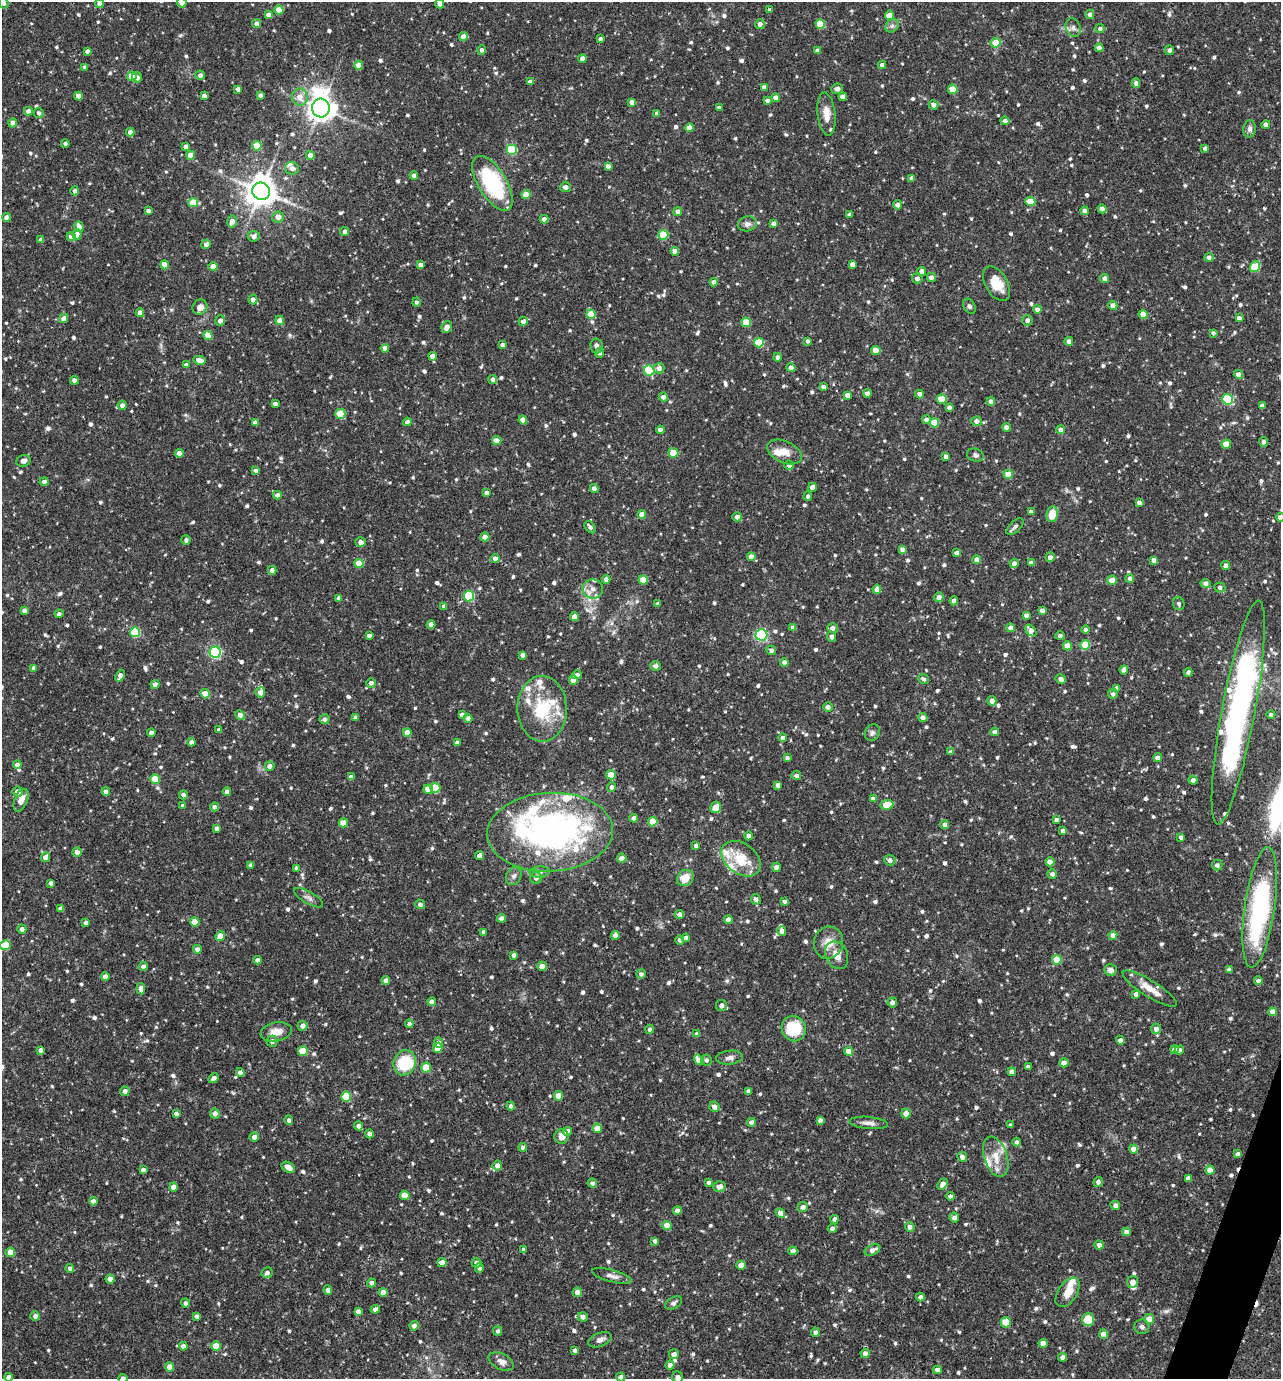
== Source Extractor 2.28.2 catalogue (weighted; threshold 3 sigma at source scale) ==
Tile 6 of 4 x 4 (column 2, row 2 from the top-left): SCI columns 1549-2827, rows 2755-4131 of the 5524 x 5509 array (HDU 1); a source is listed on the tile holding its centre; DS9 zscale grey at full resolution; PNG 1283 x 1381 px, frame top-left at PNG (2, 2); each listed source drawn as its Kron ellipse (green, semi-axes under 4 px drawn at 4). Shown black and unused: <1% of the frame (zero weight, under 2 of 3 exposures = <1% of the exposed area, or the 3 px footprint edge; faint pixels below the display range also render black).
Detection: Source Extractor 2.28.2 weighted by HDU 2 'WHT'; one run over the whole footprint, this tile lists its part. Background 0.0916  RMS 0.0055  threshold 0.0249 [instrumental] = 3 sigma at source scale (4.5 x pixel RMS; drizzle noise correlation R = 1.50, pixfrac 1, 0.05/0.05 arcsec/px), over >= 5 px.
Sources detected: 973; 2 inside a brighter object's white glare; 2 cosmic-ray / hot-pixel residue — neither listed nor drawn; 29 inside a brighter listed object's ellipse — not listed separately; of the other 940, all 500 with FLUX_AUTO >= 1.45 (the completeness limit of this list) listed and drawn (440 fainter detections not listed), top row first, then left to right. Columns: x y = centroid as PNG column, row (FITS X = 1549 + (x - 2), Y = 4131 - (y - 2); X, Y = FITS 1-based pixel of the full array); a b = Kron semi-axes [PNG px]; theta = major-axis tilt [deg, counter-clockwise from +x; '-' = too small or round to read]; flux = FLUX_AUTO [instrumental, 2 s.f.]
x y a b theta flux
182 2 5 4 - 3.4
4 3 5 4 - 1.5
99 4 4 4 - 2.7
440 4 4 4 - 2.8
279 10 4 4 - 6.3
770 10 4 4 - 1.9
1090 14 5 4 - 1.8
268 15 4 4 - 2.9
889 15 4 4 - 9.3
257 24 4 4 - 2.7
760 24 5 5 - 2.6
820 24 5 4 - 14
892 26 7 6 - 1.6
1073 28 9 7 -68 2
1100 29 4 4 - 1.6
463 37 4 4 - 3.9
600 39 4 3 - 1.6
995 43 5 4 - 13
1099 48 4 4 - 3.4
482 50 4 4 - 1.6
1169 50 5 4 - 2
87 51 4 3 - 1.8
817 51 4 4 - 2.4
582 59 4 4 - 3.2
359 65 4 4 - 6.1
882 65 4 4 - 2.2
85 67 4 4 - 2
200 75 4 4 - 2
132 76 5 4 - 8.1
137 77 5 5 - 2.3
530 82 4 4 - 2.3
1136 83 4 4 - 2.4
764 87 4 4 - 2.7
238 89 4 4 - 2.2
837 89 6 5 - 1.8
953 89 5 4 - 14
260 95 4 4 - 1.7
78 96 4 4 - 5.4
204 96 4 4 - 2.7
300 97 8 8 - 5.1
843 97 4 4 - 3.6
776 98 4 4 - 3.1
767 101 4 4 - 2.3
632 102 4 4 - 2.4
934 105 5 4 - 2.4
321 108 9 9 - 650
719 108 4 3 - 1.6
28 111 4 4 - 3.2
39 113 5 4 - 1.6
657 113 4 4 - 2.2
826 114 21 9 -84 6.5
1005 121 4 4 - 2.2
13 123 4 4 - 2.5
1266 125 4 4 - 2.6
689 128 4 4 - 4.1
1249 129 9 6 82 2.1
130 132 4 4 - 2.4
65 144 4 4 - 1.5
185 146 4 4 - 2.4
257 146 5 4 - 14
1205 148 3 3 - 1.5
512 150 5 5 - 34
191 155 4 4 - 5.3
310 155 4 4 - 4
608 166 4 4 - 2.6
292 168 7 6 - 2.8
414 176 4 4 - 2.9
912 178 4 4 - 2.5
492 183 31 14 -59 55
565 187 5 5 - 2
75 191 4 4 - 2.2
261 191 9 8 - 950
526 195 4 4 - 10
1030 201 5 4 - 13
193 203 4 4 - 14
898 205 5 4 - 2.2
1102 209 5 4 - 2.8
148 211 4 4 - 2.3
1085 211 4 4 - 2.5
678 212 4 4 - 2.8
850 214 4 4 - 1.6
7 217 4 4 - 3.7
278 217 6 5 - 3.5
544 219 4 4 - 2.5
232 221 6 5 - 3.9
773 223 4 4 - 2.3
747 224 9 7 11 2.3
79 227 5 4 - 3.2
345 232 4 4 - 3.2
77 234 5 4 - 3.6
663 235 5 5 - 20
254 236 6 5 - 2.6
71 237 4 4 - 4.1
41 240 4 4 - 2.3
206 244 5 4 - 2.7
675 251 4 4 - 4.3
1209 257 5 4 - 1.8
852 264 4 4 - 2.9
165 265 4 4 - 7.1
420 265 4 4 - 2.6
213 266 4 4 - 5.1
1255 267 5 5 - 23
922 271 4 4 - 2.6
931 277 4 4 - 2.9
917 278 5 5 - 2.2
1105 278 4 4 - 2.8
714 282 4 4 - 2.5
997 284 19 11 -59 11
253 299 5 4 - 2.6
416 302 4 4 - 1.5
1113 305 4 4 - 3.2
969 306 8 5 -57 1.5
200 307 8 7 - 3.4
1037 309 4 4 - 2.6
140 313 4 4 - 3.6
591 314 4 4 - 11
1143 314 4 4 - 6.6
1239 318 4 4 - 2
63 319 4 4 - 3
280 320 4 4 - 4.5
1027 320 5 5 - 2.2
220 321 5 5 - 2.2
523 321 4 4 - 2.5
746 322 5 4 - 12
447 327 6 5 - 3.5
1213 333 4 4 - 1.5
208 335 5 4 - 7.7
808 341 3 3 - 1.5
1069 341 4 4 - 2.7
759 342 5 5 - 22
503 345 4 4 - 2.5
597 346 7 6 - 2.3
385 348 4 4 - 4.1
876 351 4 4 - 6.3
600 353 5 4 - 1.7
433 356 4 4 - 3.5
777 357 4 4 - 1.7
200 360 6 4 -13 4.1
186 365 4 4 - 2.7
659 368 5 5 - 2.7
791 368 4 4 - 2.7
649 370 5 5 - 35
1238 374 4 4 - 3
493 379 4 4 - 2
74 380 4 4 - 2.5
823 387 4 4 - 2.4
867 393 4 4 - 2.9
919 394 4 4 - 2.2
847 395 4 4 - 3.5
663 397 4 4 - 2.6
942 399 5 4 - 12
1228 399 5 5 - 33
991 401 4 4 - 2.6
275 404 4 4 - 2.3
122 405 5 4 - 2.5
1262 406 4 4 - 2.5
949 407 4 4 - 2
340 414 5 5 - 16
523 420 4 4 - 4.4
926 420 4 4 - 2.8
977 421 5 5 - 2.7
255 422 4 4 - 2.2
407 422 4 4 - 2.5
935 423 5 4 - 13
1006 427 4 4 - 3.2
660 430 4 4 - 2.6
1061 430 5 4 - 2.4
497 441 4 4 - 4.2
1263 442 5 4 - 2
1226 444 4 4 - 8.9
784 452 18 11 -24 6.8
179 453 4 4 - 2.8
673 453 5 5 - 9.9
975 455 8 6 -18 1.7
946 457 4 4 - 2.7
24 461 7 5 20 2.3
789 465 5 4 - 2.7
256 471 4 4 - 2.9
1008 474 4 4 - 8.5
44 482 5 4 - 2
812 487 4 4 - 3.5
594 489 4 4 - 3
487 493 4 4 - 2.1
277 495 4 4 - 2.5
808 496 4 4 - 1.6
1139 503 4 4 - 3.1
1031 512 4 4 - 2.6
642 514 4 4 - 4.9
1052 514 8 5 80 9.1
737 517 4 4 - 2.4
1280 517 4 4 - 4.4
590 527 7 4 -50 1.9
1015 527 11 5 45 1.6
485 537 4 4 - 3.6
186 540 5 4 - 1.6
361 542 5 5 - 2.8
902 549 4 4 - 2.9
957 553 4 4 - 2.7
751 557 4 4 - 4
1050 557 5 4 - 2.5
495 559 4 4 - 2.9
977 560 4 4 - 4.8
1154 560 4 4 - 2.7
359 563 4 4 - 11
1014 563 4 4 - 2.2
1031 563 4 4 - 2.5
1226 565 4 4 - 2.6
272 570 4 4 - 3
606 579 4 4 - 3.1
1130 579 4 4 - 2.2
643 580 4 4 - 9.5
1112 580 4 4 - 8.8
1206 583 5 4 - 2.4
1220 587 5 5 - 1.8
593 589 10 9 - 4.1
877 589 4 4 - 3.3
469 596 5 5 - 38
939 597 5 4 - 2.9
339 598 4 4 - 2.6
954 601 4 4 - 2.4
658 604 4 4 - 1.9
1179 604 7 5 -68 1.6
444 606 4 4 - 2.3
24 610 4 4 - 2.7
1042 611 4 4 - 2.4
59 614 4 4 - 1.5
1026 615 4 4 - 2.3
574 617 4 4 - 5.4
431 624 4 4 - 3.4
793 627 4 4 - 2.3
832 628 5 5 - 3.4
1011 628 4 4 - 3.4
1085 630 4 4 - 1.5
1031 631 7 4 -51 3.1
135 632 5 5 - 34
761 635 6 5 - 77
369 636 4 3 - 2.1
1060 636 4 4 - 1.9
831 637 5 4 - 2.4
1085 645 5 5 - 17
1067 646 4 4 - 6.9
771 650 5 4 - 1.9
215 652 5 5 - 80
523 655 4 4 - 2.5
784 662 4 4 - 2.6
656 666 5 5 - 1.8
34 668 4 4 - 2.4
1124 670 4 4 - 3.9
1188 672 4 4 - 1.5
577 675 5 4 - 2.3
120 676 6 4 67 2.7
923 679 6 5 - 1.8
1061 679 5 4 - 2.3
573 680 4 4 - 3.8
371 683 5 5 - 1.9
155 684 4 4 - 2.7
1117 688 4 4 - 2.7
260 692 5 5 - 2.6
205 694 5 4 - 9
1113 694 5 4 - 1.6
992 701 5 4 - 3.5
828 707 5 4 - 2
542 709 33 24 -89 30
1238 713 114 16 80 210
240 715 5 4 - 3.3
462 715 4 4 - 2.6
1271 715 4 4 - 1.6
923 717 4 4 - 2.7
355 718 4 4 - 1.5
468 718 4 4 - 2.5
324 719 5 5 - 1.8
219 730 4 4 - 2.5
407 732 4 4 - 4.9
995 732 4 4 - 2.4
151 733 4 4 - 2.6
872 733 8 7 - 1.6
783 738 4 4 - 2.5
191 742 4 4 - 2.5
457 743 4 4 - 2.2
951 752 4 4 - 2
787 758 4 4 - 1.5
1158 758 4 4 - 3.2
17 765 4 4 - 2.7
269 766 5 5 - 2.5
611 775 5 4 - 10
796 776 5 4 - 2.4
351 777 4 4 - 2.5
155 779 5 4 - 16
1193 780 4 4 - 2.5
778 785 4 4 - 2.6
612 787 5 4 - 1.6
435 788 5 5 - 17
428 789 5 4 - 6
18 792 5 5 - 3.4
106 792 4 4 - 3
227 792 4 4 - 3.2
183 795 4 4 - 1.9
873 799 4 4 - 2.8
21 800 12 6 69 5
887 805 6 4 6 13
183 806 4 3 - 1.6
214 807 4 4 - 2.1
716 807 6 5 - 6.9
634 818 4 4 - 2.7
1056 820 4 4 - 1.5
653 822 5 4 - 12
343 823 5 4 - 6.7
945 825 4 4 - 2.9
217 829 4 3 - 1.9
1063 831 4 4 - 2.4
550 832 63 39 3 180
748 836 4 4 - 2
1181 837 4 4 - 1.7
696 846 4 4 - 2.2
77 852 5 4 - 2.5
480 855 4 4 - 4.4
45 857 5 4 - 3.4
622 858 5 4 - 2.9
741 859 22 15 -37 16
890 860 5 5 - 2.5
1050 862 4 4 - 4.3
251 865 4 4 - 1.5
1217 865 5 5 - 1.8
776 867 5 4 - 3
297 868 4 4 - 2.4
540 872 10 5 4 1.9
1052 874 4 4 - 2.3
514 876 9 7 62 2.1
536 878 6 6 - 1.6
685 878 9 7 39 8.3
51 883 4 4 - 2
308 898 16 6 -30 2.3
756 899 5 4 - 2.1
784 901 4 3 - 1.7
420 904 5 4 - 1.9
1260 907 61 15 82 92
60 908 4 4 - 2.5
679 914 4 4 - 2.8
502 918 4 4 - 2.9
728 920 4 4 - 4.3
195 922 4 4 - 6.9
86 923 4 4 - 2.3
22 929 4 4 - 2.5
782 931 5 4 - 3.1
484 932 4 4 - 2.2
615 935 4 4 - 2.9
1113 935 4 4 - 2.9
220 936 5 4 - 8
686 938 4 4 - 2.3
680 940 5 4 - 2.2
828 943 16 14 73 7.6
5 945 5 5 - 16
197 949 4 4 - 2.7
514 955 4 3 - 1.7
837 955 14 11 -65 6.5
258 960 4 4 - 2.6
1057 960 5 5 - 14
143 966 4 4 - 2.2
542 966 5 4 - 3
1111 970 6 6 - 3
1229 970 4 4 - 1.8
641 974 4 4 - 1.7
105 977 4 4 - 4.2
386 981 4 4 - 3
1258 981 4 4 - 2.4
141 989 6 4 -83 3.4
1150 989 31 8 -32 8.9
1136 994 4 4 - 2
432 1002 4 4 - 3.9
892 1002 5 4 - 2.3
721 1005 5 5 - 2.4
1272 1012 4 4 - 3.8
409 1024 4 4 - 1.5
303 1026 5 5 - 2.5
794 1028 13 12 - 25
650 1029 4 4 - 1.5
1156 1029 5 5 - 2.6
276 1032 16 9 11 5.7
697 1034 4 4 - 2.7
1120 1040 4 4 - 2.5
272 1041 5 5 - 2.1
439 1042 5 5 - 2
438 1048 5 4 - 9.2
1175 1049 4 4 - 2.9
40 1050 4 4 - 2.2
1179 1050 5 4 - 3
303 1051 5 5 - 15
849 1051 4 4 - 6.2
730 1058 13 7 6 2.7
699 1060 5 4 - 6.8
706 1060 5 5 - 1.6
405 1063 13 11 70 23
1064 1063 4 4 - 4
426 1067 5 5 - 12
1028 1067 4 4 - 1.7
240 1072 4 4 - 2.6
1012 1072 4 4 - 3.1
213 1078 5 4 - 2.4
125 1091 5 4 - 2.4
749 1091 4 4 - 2.5
346 1096 5 5 - 23
559 1096 4 4 - 7.4
511 1106 4 4 - 1.7
714 1107 5 5 - 2.6
906 1113 5 5 - 3.8
176 1114 4 3 - 1.8
215 1114 5 5 - 2.5
289 1120 5 4 - 1.5
820 1120 4 4 - 1.9
752 1122 4 4 - 2.9
868 1123 19 6 -5 3.1
1011 1125 4 3 - 1.6
358 1126 4 4 - 2.4
597 1128 4 4 - 6.6
567 1131 5 4 - 4
369 1134 4 4 - 2
254 1137 4 4 - 3
561 1137 7 7 - 4.1
1017 1142 4 4 - 1.5
523 1147 4 4 - 1.9
1134 1149 4 4 - 5.8
1237 1154 4 4 - 2.6
962 1157 5 5 - 2.9
996 1157 21 11 -71 8.8
497 1166 5 5 - 3
288 1167 7 5 -30 3.4
143 1170 4 4 - 1.8
1210 1170 4 4 - 6.6
1188 1178 4 4 - 2.8
708 1182 4 4 - 1.6
1098 1182 5 4 - 1.8
592 1183 5 4 - 1.8
943 1184 6 4 51 3.2
174 1187 4 4 - 4.7
720 1187 6 5 - 3.8
405 1195 5 4 - 9.1
950 1196 4 4 - 1.7
93 1201 4 4 - 2.6
1115 1205 5 4 - 2.6
803 1207 5 5 - 2.6
677 1210 4 4 - 2
780 1213 5 4 - 3.9
954 1217 5 5 - 2.6
834 1219 4 4 - 1.7
667 1225 4 4 - 6.3
910 1227 5 5 - 2.2
832 1228 5 4 - 2.4
1126 1232 4 4 - 2.8
655 1241 4 4 - 1.7
1099 1245 4 4 - 2.5
523 1249 4 3 - 1.5
872 1250 8 5 26 3.1
793 1251 4 4 - 2.9
10 1252 4 4 - 8.7
442 1262 4 4 - 4.3
476 1263 5 4 - 2.1
741 1265 4 4 - 5.9
70 1268 4 4 - 1.5
479 1268 5 4 - 1.5
267 1273 5 5 - 1.9
612 1276 20 6 -15 3.1
110 1279 4 4 - 5.3
1132 1282 6 5 - 3.4
371 1283 4 4 - 2.5
328 1290 5 4 - 2.5
383 1292 4 4 - 5.2
577 1292 5 4 - 2.7
1068 1292 16 9 56 6.2
920 1297 4 4 - 2.3
185 1303 4 4 - 1.8
674 1303 9 5 31 1.6
375 1309 4 4 - 2.7
358 1311 4 4 - 2.4
35 1316 5 4 - 2
197 1316 4 4 - 2.2
583 1317 5 4 - 2.7
1088 1319 6 6 - 9.5
1149 1319 5 5 - 7.2
1006 1322 5 5 - 15
414 1326 4 4 - 2.9
1142 1327 7 7 - 2.1
498 1331 5 4 - 1.5
815 1332 4 4 - 1.9
1104 1334 4 4 - 6.8
600 1340 12 6 22 2.6
1043 1343 4 4 - 5.5
183 1346 4 4 - 2.4
216 1346 5 5 - 10
575 1350 4 3 - 1.6
865 1353 4 4 - 2.7
674 1354 5 5 - 2.7
1062 1357 4 4 - 2.7
501 1362 13 7 -26 3.6
670 1365 4 4 - 2.6
170 1367 4 4 - 5.6
937 1370 4 4 - 2.8
9 1377 4 4 - 2.8
621 1377 4 4 - 2.4
677 1377 5 5 - 2.3
123 1378 4 4 - 1.8
Isophote crosses this tile's border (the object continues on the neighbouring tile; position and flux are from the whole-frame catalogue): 11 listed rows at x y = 182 2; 4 3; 99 4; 440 4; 1280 517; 1260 907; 5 945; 9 1377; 621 1377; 677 1377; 123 1378